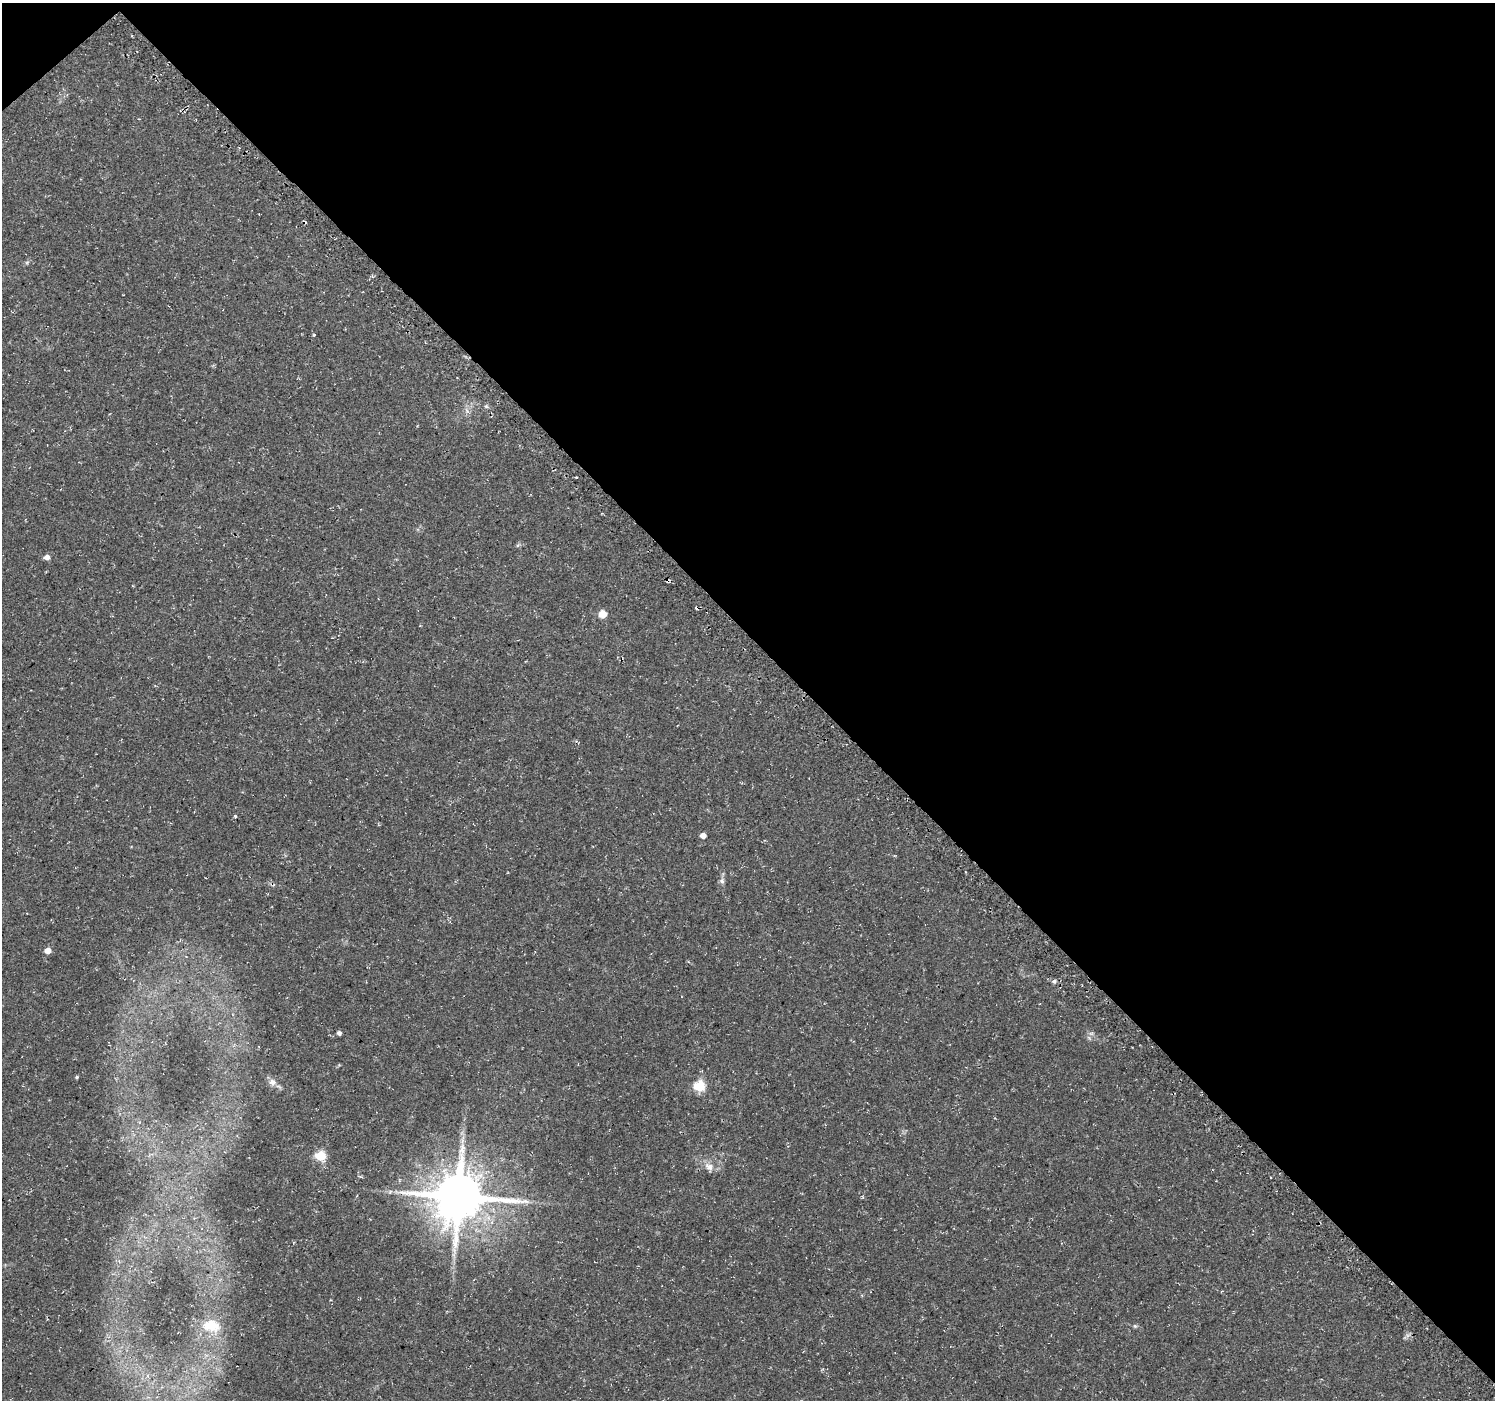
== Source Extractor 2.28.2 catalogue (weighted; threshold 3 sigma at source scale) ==
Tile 3 of 4 x 4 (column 3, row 1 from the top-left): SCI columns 3075-4567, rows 4408-5805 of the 6110 x 6084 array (HDU 1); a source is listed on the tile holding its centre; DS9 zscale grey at full resolution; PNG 1497 x 1402 px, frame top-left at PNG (2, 3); no overlay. Shown black and unused: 46% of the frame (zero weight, under 3 of 4 exposures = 5% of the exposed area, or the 3 px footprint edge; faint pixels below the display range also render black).
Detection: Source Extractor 2.28.2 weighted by HDU 2 'WHT'; one run over the whole footprint, this tile lists its part. Background 0.0834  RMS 0.0048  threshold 0.0217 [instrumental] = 3 sigma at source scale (4.5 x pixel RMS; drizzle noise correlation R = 1.50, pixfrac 1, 0.0396/0.0396 arcsec/px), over >= 5 px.
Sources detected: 24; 4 cosmic-ray / hot-pixel residue — not listed; the other 20 listed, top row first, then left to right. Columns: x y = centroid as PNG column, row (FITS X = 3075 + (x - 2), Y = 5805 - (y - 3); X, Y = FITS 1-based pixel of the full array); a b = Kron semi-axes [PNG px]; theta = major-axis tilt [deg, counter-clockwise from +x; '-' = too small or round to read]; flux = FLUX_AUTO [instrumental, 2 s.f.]
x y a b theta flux
314 335 3 3 - 0.47
486 406 6 3 -19 0.7
576 477 2 2 - 0.42
47 557 5 5 - 2.8
603 614 9 8 - 4.2
235 816 3 3 - 0.94
703 835 5 4 - 3.2
722 881 8 6 -88 1.5
48 951 5 5 - 4.3
1054 981 6 5 - 1.1
339 1033 4 4 - 1.6
77 1077 4 3 - 0.51
272 1082 10 8 -13 2.8
699 1086 6 5 - 38
320 1156 6 5 - 31
709 1167 14 9 -33 3.6
390 1192 6 4 58 0.69
458 1197 16 14 9 2400
211 1326 28 17 -11 11
1135 1326 6 4 -43 0.7